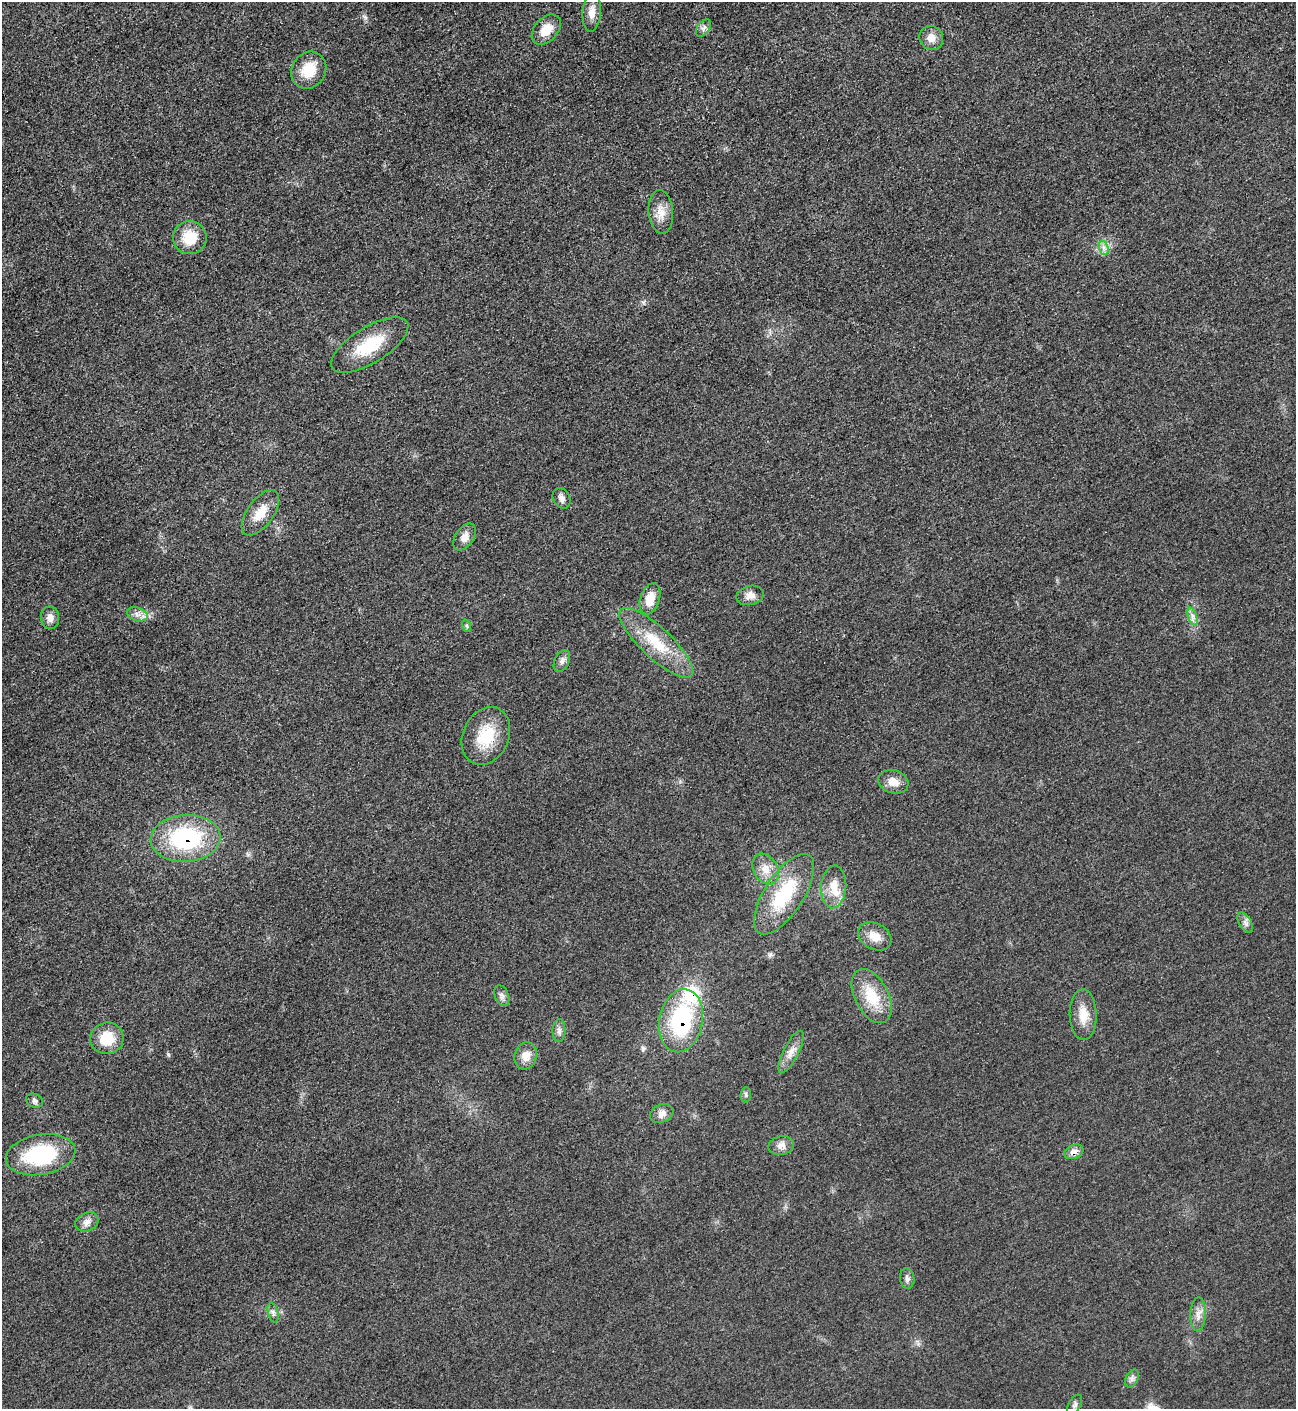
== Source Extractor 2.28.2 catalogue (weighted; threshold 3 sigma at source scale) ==
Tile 11 of 4 x 4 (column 3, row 3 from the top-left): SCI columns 2888-4181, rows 1423-2829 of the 5642 x 5651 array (HDU 1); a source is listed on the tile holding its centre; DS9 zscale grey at full resolution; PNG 1298 x 1411 px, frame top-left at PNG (2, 2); each listed source drawn as its Kron ellipse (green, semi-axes under 4 px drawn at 4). Shown black and unused: <1% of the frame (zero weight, under 3 of 5 exposures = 1% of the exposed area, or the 3 px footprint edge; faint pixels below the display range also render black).
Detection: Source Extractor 2.28.2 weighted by HDU 2 'WHT'; one run over the whole footprint, this tile lists its part. Background 0.0198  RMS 0.0051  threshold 0.0229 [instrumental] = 3 sigma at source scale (4.5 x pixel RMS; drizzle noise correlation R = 1.50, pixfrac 1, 0.05/0.05 arcsec/px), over >= 5 px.
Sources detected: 50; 2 inside a brighter listed object's ellipse — not listed separately; the other 48 listed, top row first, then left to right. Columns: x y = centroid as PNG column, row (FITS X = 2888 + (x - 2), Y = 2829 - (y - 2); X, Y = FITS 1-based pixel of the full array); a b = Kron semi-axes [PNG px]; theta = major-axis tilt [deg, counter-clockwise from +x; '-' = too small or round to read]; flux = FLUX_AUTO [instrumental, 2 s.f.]
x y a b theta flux
592 13 19 9 85 4.9
703 28 10 6 52 1.8
546 30 17 11 48 8.5
931 38 12 11 - 4.8
309 70 19 16 57 13
661 212 22 12 -85 6.7
190 238 17 16 - 13
1104 248 7 4 -72 1.8
370 345 44 18 32 22
561 498 10 8 -62 2.6
260 513 26 13 54 9.4
464 537 15 9 55 4
750 595 14 9 15 4
650 599 16 9 71 7.4
137 614 10 6 -18 2.7
1192 616 9 4 -71 1.7
50 618 11 9 -81 3.5
467 626 6 4 -71 0.76
656 643 48 15 -43 21
562 661 12 7 64 2.3
486 736 30 23 65 19
893 782 15 11 -16 5.5
186 838 35 23 4 55
765 869 16 12 -58 6.2
834 887 21 12 86 8.5
784 894 46 19 57 33
1245 923 11 6 -58 2.1
875 936 17 13 -29 6.7
502 996 11 7 -68 1.9
872 996 29 16 -62 17
1083 1015 25 13 -89 8.5
681 1021 32 21 79 52
559 1030 11 6 89 2.1
107 1038 17 16 - 13
791 1052 23 7 63 4.8
526 1056 14 11 73 5.5
746 1095 7 5 84 1.1
35 1101 9 6 -23 1.5
662 1113 12 9 25 3.5
781 1146 13 9 12 3.7
1074 1152 10 7 22 3.7
41 1155 35 20 10 41
87 1222 12 9 27 3.3
907 1278 10 7 -82 1.8
273 1313 10 5 -75 1.5
1198 1314 17 7 87 3.8
1132 1378 9 6 63 1.7
1075 1405 11 6 61 1.6
Overlapping masked pixels (flux is a lower limit): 3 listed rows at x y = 186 838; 681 1021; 1074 1152
Unlisted compact peaks at least as high as the median listed source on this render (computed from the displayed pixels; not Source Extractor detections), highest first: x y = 168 1054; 643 302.